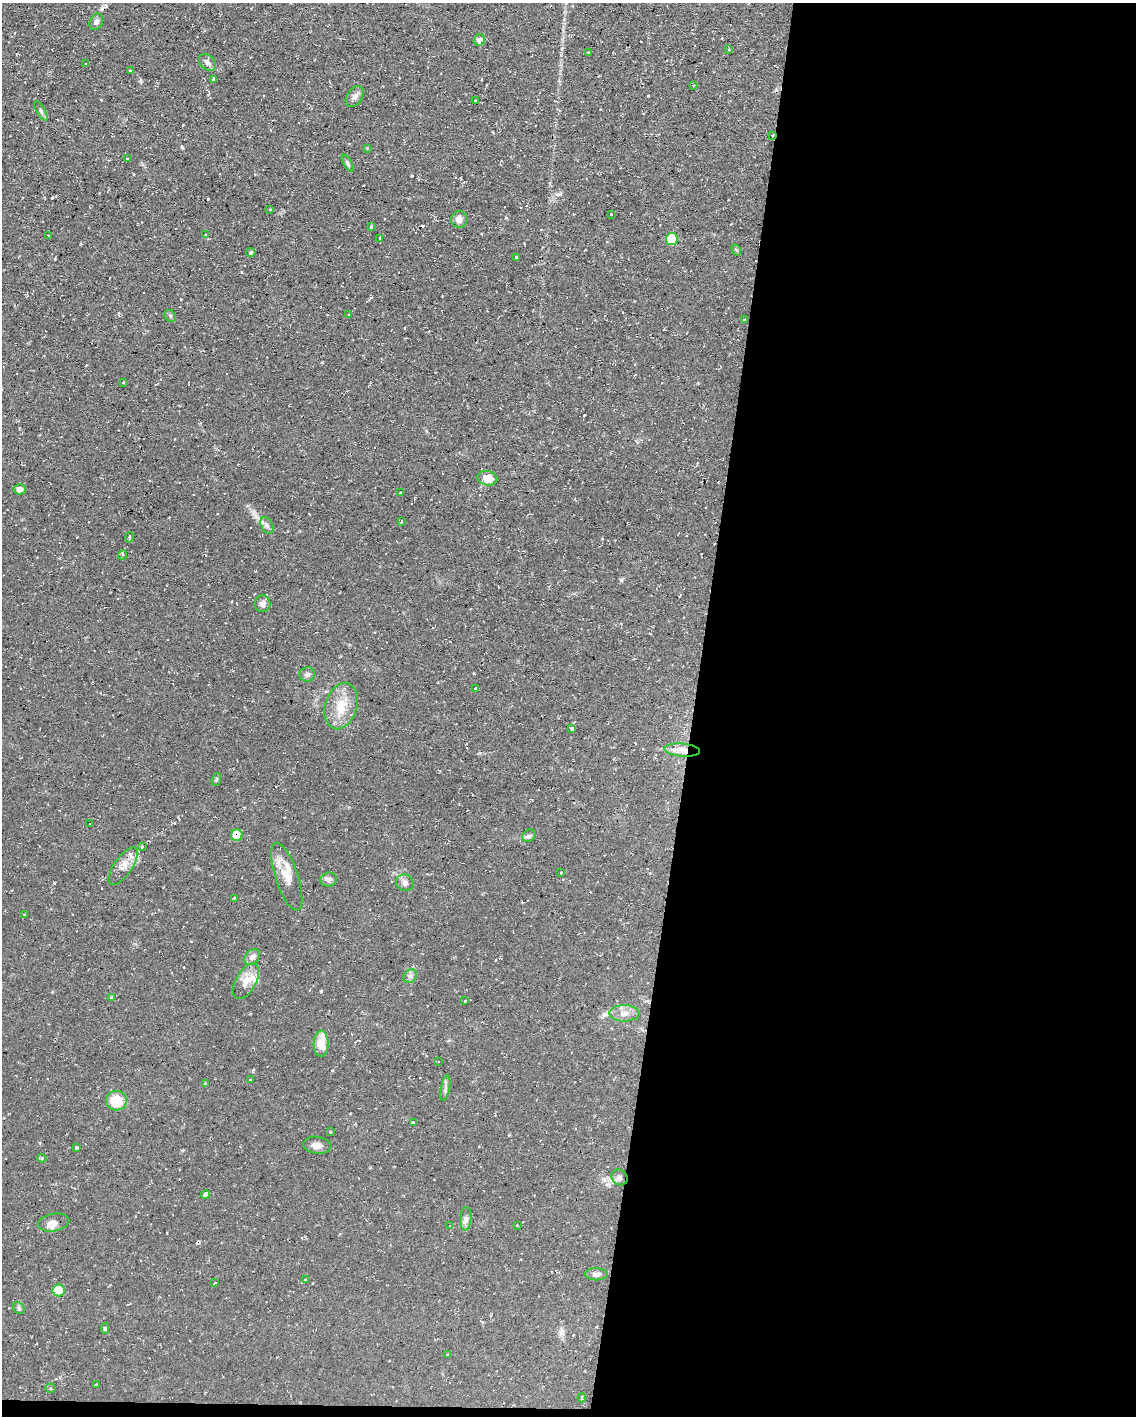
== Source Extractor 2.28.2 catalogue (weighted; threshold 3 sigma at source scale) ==
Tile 12 of 4 x 3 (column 4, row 3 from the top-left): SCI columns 3405-4538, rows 215-1628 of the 4538 x 4561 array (HDU 1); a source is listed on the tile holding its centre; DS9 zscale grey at full resolution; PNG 1138 x 1418 px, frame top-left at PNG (2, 3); each listed source drawn as its Kron ellipse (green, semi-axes under 4 px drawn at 4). Shown black and unused: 40% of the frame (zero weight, under 2 of 3 exposures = <1% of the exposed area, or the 3 px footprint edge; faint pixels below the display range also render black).
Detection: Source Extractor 2.28.2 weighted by HDU 2 'WHT'; one run over the whole footprint, this tile lists its part. Background 0.112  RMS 0.0077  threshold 0.0345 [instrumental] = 3 sigma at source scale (4.5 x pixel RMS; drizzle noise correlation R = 1.50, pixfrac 1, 0.05/0.05 arcsec/px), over >= 5 px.
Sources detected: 100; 9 cosmic-ray / hot-pixel residue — neither listed nor drawn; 2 inside a brighter listed object's ellipse — not listed separately; the other 89 listed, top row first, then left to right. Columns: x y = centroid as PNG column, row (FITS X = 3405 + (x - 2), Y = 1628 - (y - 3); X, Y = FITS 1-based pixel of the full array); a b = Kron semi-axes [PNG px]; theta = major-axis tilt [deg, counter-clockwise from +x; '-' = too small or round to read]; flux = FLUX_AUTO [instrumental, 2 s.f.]
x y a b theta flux
96 22 8 6 67 2.5
479 40 6 5 - 4.4
729 49 4 4 - 0.72
588 52 3 2 - 1
207 62 9 7 -45 2.9
86 64 2 2 - 0.6
130 71 3 3 - 1.3
214 79 4 3 - 4.3
694 85 3 2 - 0.51
355 97 12 7 56 3.5
475 100 3 2 - 0.63
41 111 11 3 -61 1.6
772 135 3 3 - 0.69
367 149 4 3 - 0.64
127 159 3 2 - 0.61
348 163 9 4 -61 1.4
270 209 4 3 - 0.74
611 214 3 3 - 0.92
459 219 8 8 - 4.2
371 227 4 3 - 1.4
48 235 3 3 - 1.3
205 235 3 3 - 0.86
380 238 3 3 - 1.5
672 239 6 6 - 25
736 250 6 4 -59 1.1
251 253 4 4 - 1.4
516 258 4 3 - 2.2
349 315 3 2 - 0.66
170 316 6 5 - 1.2
744 320 3 3 - 0.84
123 382 3 2 - 0.75
487 478 10 7 -12 9.9
20 489 6 5 - 3.5
400 493 3 3 - 1.5
401 521 3 2 - 0.91
267 525 9 5 -63 2.2
129 537 5 3 - 3.1
122 555 5 4 - 1.8
262 604 8 8 - 3.4
307 674 8 7 - 2.4
475 688 3 3 - 1.7
341 706 24 16 72 17
572 728 3 3 - 4.4
682 750 18 6 -4 6.9
216 779 6 4 70 0.98
89 824 3 2 - 0.93
237 835 6 5 - 16
529 836 7 5 42 1.7
142 846 3 3 - 1.5
123 866 22 9 55 8.3
561 873 2 2 - 0.66
287 877 35 11 -72 13
329 879 8 7 - 3.3
405 883 9 8 - 3
234 898 3 3 - 1.7
24 914 3 2 - 0.49
252 957 9 6 45 3.9
410 976 7 6 - 2
246 981 19 10 61 8.3
112 997 4 4 - 0.81
465 1001 3 3 - 0.91
624 1013 15 8 -1 5.7
321 1044 13 7 88 14
438 1061 3 2 - 0.57
251 1080 3 2 - 1.1
205 1084 3 3 - 1.3
445 1088 13 4 80 2.3
116 1101 10 10 - 18
413 1122 3 3 - 3.7
330 1132 3 3 - 0.96
317 1145 14 8 -7 4.3
77 1147 3 3 - 3.9
42 1158 4 4 - 0.93
620 1177 8 7 - 2.6
205 1195 4 4 - 37
466 1219 12 5 86 2.8
54 1222 15 8 10 5.2
517 1225 3 2 - 0.63
450 1226 3 2 - 0.5
596 1274 11 6 -1 2.7
305 1280 3 3 - 1.3
215 1283 3 3 - 1.4
58 1290 6 6 - 15
19 1308 6 5 - 1.4
105 1328 5 4 - 1.2
447 1355 3 3 - 1.2
96 1385 4 2 - 0.69
51 1388 5 4 - 1
582 1398 4 3 - 4.2
Overlapping masked pixels (flux is a lower limit): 2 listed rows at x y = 772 135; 237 835
Unlisted compact peaks at least as high as the median listed source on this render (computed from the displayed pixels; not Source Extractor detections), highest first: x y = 321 991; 621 580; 255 515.